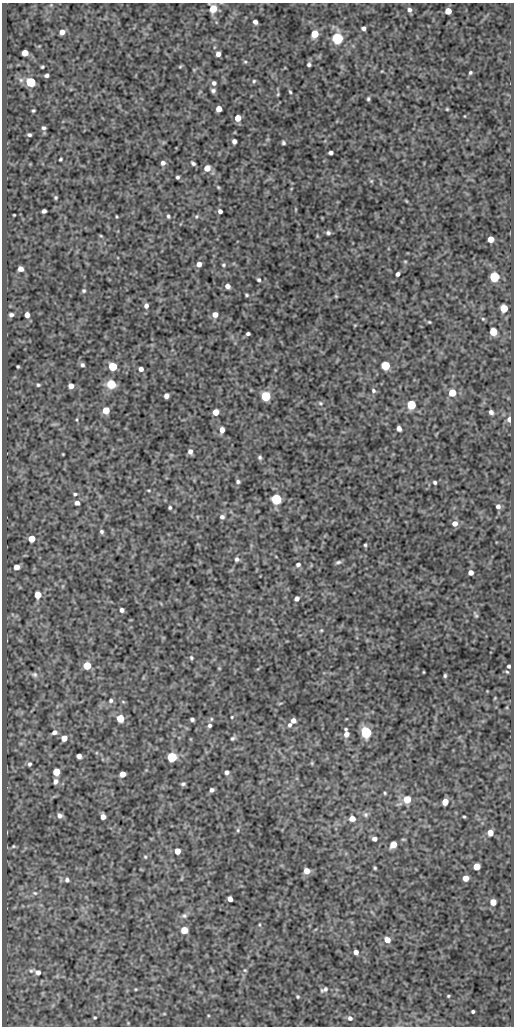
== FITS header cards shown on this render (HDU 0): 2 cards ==
NAXIS1  =                  512
NAXIS2  =                 1024

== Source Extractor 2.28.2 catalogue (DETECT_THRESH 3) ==
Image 512 x 1024 px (HDU 0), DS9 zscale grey, 1 PNG px = 1 image px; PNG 516 x 1028 px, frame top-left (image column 1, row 1024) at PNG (2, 3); no overlay
Background 147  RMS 0.62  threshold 1.87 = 3 sigma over >= 5 px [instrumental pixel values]
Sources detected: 190; all 190 listed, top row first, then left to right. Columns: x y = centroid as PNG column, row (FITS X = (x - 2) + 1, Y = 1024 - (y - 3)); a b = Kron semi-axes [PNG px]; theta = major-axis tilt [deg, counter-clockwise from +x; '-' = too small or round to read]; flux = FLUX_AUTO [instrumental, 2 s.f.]
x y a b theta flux
213 9 7 7 - 590
409 10 6 5 - 130
448 11 5 5 - 590
255 22 4 4 - 160
363 28 4 4 - 120
62 32 5 4 - 250
315 34 5 5 - 960
337 38 5 5 - 6000
25 53 5 5 - 570
218 54 5 4 - 200
245 62 5 4 - 54
309 64 4 4 - 85
42 67 3 3 - 49
180 67 6 4 3 49
470 73 4 3 - 60
47 75 4 3 - 100
254 81 5 5 - 60
31 82 5 5 - 3100
214 83 5 5 - 110
213 90 4 4 - 94
290 92 5 3 - 53
278 94 5 3 - 42
368 99 5 4 - 66
219 109 5 5 - 350
447 109 4 3 - 41
33 110 3 3 - 51
238 118 5 5 - 520
44 128 5 4 - 84
29 135 4 3 - 75
234 141 4 4 - 150
283 143 4 3 - 72
331 153 4 4 - 140
60 159 4 3 - 52
163 163 5 5 - 130
193 163 5 3 - 87
207 168 6 6 - 380
177 177 3 3 - 74
371 181 5 5 - 56
218 187 5 4 - 46
56 198 4 4 - 57
406 201 6 3 -53 38
44 211 4 4 - 110
220 211 4 4 - 140
14 215 3 2 - 32
117 216 3 2 - 37
168 216 5 3 - 69
196 216 6 5 - 65
328 233 5 4 - 91
101 236 5 3 - 42
490 239 5 5 - 430
405 261 6 4 -1 44
199 264 5 5 - 220
223 265 5 5 - 63
21 269 5 5 - 260
398 274 4 4 - 120
494 277 5 5 - 4100
259 280 4 4 - 73
228 286 5 4 - 210
84 291 5 4 - 63
247 295 5 3 - 54
336 296 5 4 - 42
146 306 6 5 - 160
504 308 5 5 - 1000
11 315 4 4 - 100
27 315 5 4 - 280
215 315 6 6 - 260
483 319 5 4 - 47
429 322 5 3 - 44
355 325 5 3 - 31
493 332 5 5 - 1200
248 334 4 3 - 93
82 365 5 4 - 96
385 365 5 5 - 2000
18 366 3 3 - 47
113 366 5 5 - 1900
141 369 5 5 - 160
111 384 5 5 - 2200
38 385 4 3 - 58
71 386 5 4 - 250
373 390 6 5 - 85
452 393 5 5 - 850
166 396 5 4 - 200
266 396 5 5 - 3100
320 403 6 5 - 78
411 405 5 5 - 2000
106 410 5 5 - 690
216 412 5 5 - 530
491 412 4 4 - 140
509 419 6 4 87 210
77 420 5 3 - 43
399 428 5 4 - 190
222 430 6 4 83 290
190 451 6 5 - 170
63 454 3 2 - 31
260 457 5 5 - 82
238 482 6 5 - 87
435 482 4 4 - 72
149 490 6 3 -8 44
75 494 5 4 - 72
276 499 5 5 - 4000
77 503 5 5 - 160
498 506 5 4 - 120
170 507 4 4 - 62
222 517 5 5 - 120
455 523 6 6 - 250
102 531 5 4 - 84
31 539 5 5 - 560
365 545 3 3 - 55
237 559 5 5 - 100
338 562 8 4 7 90
298 564 6 5 - 100
16 567 5 5 - 350
471 572 4 4 - 220
38 595 5 5 - 750
297 598 5 4 - 170
122 610 4 4 - 140
476 615 8 4 -58 63
321 630 5 4 - 47
191 658 5 4 - 58
87 666 5 5 - 1100
509 666 4 3 - 72
219 668 4 2 - 30
423 672 3 2 - 30
507 672 5 4 - 51
34 674 9 6 -20 120
445 676 4 3 - 64
495 698 4 3 - 35
111 700 6 5 - 94
123 702 6 3 -19 49
232 717 4 3 - 39
120 718 5 5 - 1000
192 719 4 3 - 95
293 721 5 4 - 220
209 725 6 5 - 94
290 725 6 5 - 94
346 729 3 3 - 47
54 732 7 6 - 150
366 732 6 5 - 4700
346 734 6 5 - 220
64 738 5 5 - 390
233 738 6 5 - 76
79 756 5 4 - 200
172 757 5 5 - 3500
312 763 6 4 -89 40
29 764 6 5 - 95
56 772 5 5 - 820
226 772 4 4 - 130
123 774 5 4 - 370
55 781 6 5 - 170
183 784 5 4 - 81
212 790 4 4 - 100
385 793 4 4 - 48
407 799 5 5 - 950
445 802 5 5 - 490
366 815 7 7 - 110
59 816 6 6 - 150
103 817 5 4 - 250
464 817 3 2 - 43
352 818 6 6 - 310
238 830 5 5 - 61
490 833 5 5 - 400
374 839 5 4 - 150
393 844 6 5 - 590
13 846 6 4 1 58
177 851 5 5 - 390
145 857 5 4 - 49
477 867 5 5 - 720
375 868 4 3 - 52
307 871 5 5 - 350
466 878 5 5 - 360
67 880 6 6 - 110
35 893 7 6 - 110
230 899 5 4 - 220
493 902 5 5 - 390
184 916 8 6 9 120
184 930 5 5 - 900
387 940 6 6 - 310
356 952 5 4 - 200
245 970 5 4 - 50
31 971 8 5 29 87
38 972 6 5 - 180
136 989 3 3 - 36
324 989 11 6 25 140
448 996 4 3 - 44
298 997 4 4 - 52
473 1011 3 3 - 67
164 1014 5 3 - 35
95 1018 3 3 - 48
350 1018 6 6 - 140
128 1023 4 4 - 33
At the frame edge (FLAGS 8, measured only in part): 1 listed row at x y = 213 9